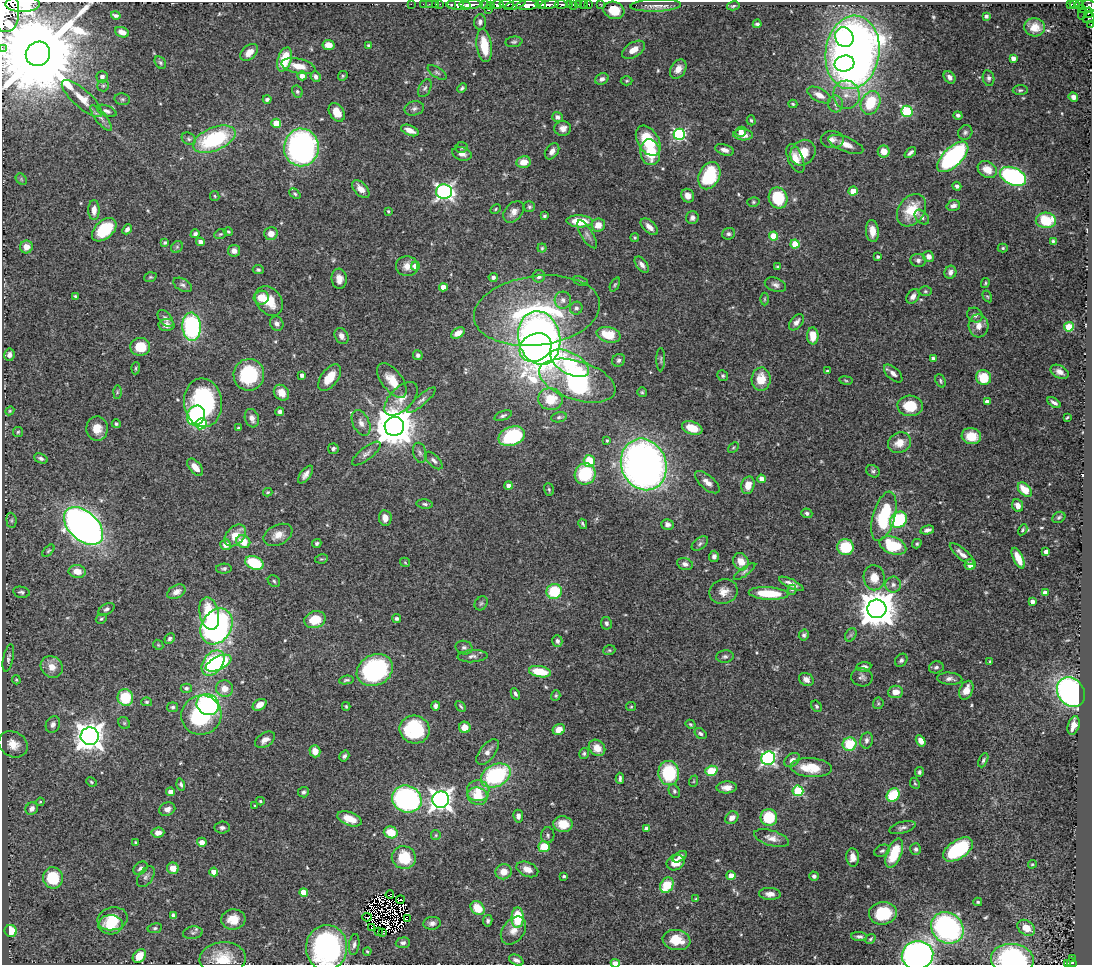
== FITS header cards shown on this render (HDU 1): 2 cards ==
NAXIS1  =                 1090
NAXIS2  =                  963

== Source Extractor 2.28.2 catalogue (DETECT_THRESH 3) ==
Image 1090 x 963 px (HDU 1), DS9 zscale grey, 1 PNG px = 1 image px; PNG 1094 x 967 px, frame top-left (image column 1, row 963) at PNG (2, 2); each listed source drawn as its Kron ellipse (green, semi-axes under 4 px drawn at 4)
Background 0.709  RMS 0.024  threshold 0.071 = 3 sigma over >= 5 px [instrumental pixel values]
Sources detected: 561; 4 with non-positive FLUX_AUTO (blend fragments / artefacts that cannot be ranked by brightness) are neither listed nor drawn; of the other 557, the 500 brightest by FLUX_AUTO listed and drawn (57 fainter detections omitted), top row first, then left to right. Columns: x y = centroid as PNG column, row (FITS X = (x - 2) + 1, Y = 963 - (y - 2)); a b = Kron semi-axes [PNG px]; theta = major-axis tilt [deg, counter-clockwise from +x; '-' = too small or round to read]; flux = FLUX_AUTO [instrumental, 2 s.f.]
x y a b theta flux
22 4 17 8 1 6600
411 4 2 2 - 14
423 4 2 2 - 11
429 4 2 2 - 16
436 4 3 2 - 29
440 4 2 2 - 17
471 4 11 3 2 1000
506 4 7 3 -7 330
540 4 5 3 - 420
561 4 6 3 -2 260
569 4 3 3 - 150
583 4 2 2 - 8.5
589 4 3 3 - 43
600 4 2 2 - 10
1074 4 5 3 - 170
1079 4 3 3 - 150
452 5 3 3 - 110
459 5 12 4 -3 1200
467 5 4 3 - 380
485 5 5 4 - 150
490 5 4 3 - 180
497 5 6 3 -1 650
515 5 11 4 17 700
527 5 11 5 3 2500
549 5 9 4 9 1200
579 5 4 3 - 59
656 5 25 6 2 12
1071 5 4 3 - 78
574 6 3 2 - 19
733 6 6 4 13 2.6
1089 6 7 6 - 480
1081 8 3 3 - 49
5 10 22 14 -86 6300
489 10 2 2 - 17
614 10 10 8 -18 25
1089 13 5 4 - 130
1083 14 6 2 72 44
116 15 5 3 - 3.9
986 16 4 3 - 4.9
1089 18 6 5 - 250
480 22 8 6 86 5
757 24 4 3 - 3.3
1091 25 4 2 - 19
1035 27 10 9 - 18
122 32 7 5 -21 12
844 37 10 9 - 94
514 42 8 5 7 3.3
328 45 6 5 - 16
369 46 3 3 - 2.7
484 46 17 7 -82 41
2 48 2 2 - 12
634 50 12 7 32 17
249 52 10 6 43 15
852 52 37 27 81 1500
38 54 13 11 46 48000
1013 58 4 4 - 11
285 59 12 7 72 54
160 63 7 5 -51 3.2
844 63 10 8 13 130
298 66 17 7 -13 22
678 69 10 7 58 14
437 72 11 5 -34 3.9
302 76 5 4 - 12
343 76 5 4 - 2
102 77 6 5 - 7.7
316 77 5 4 - 6.1
949 77 7 5 -51 6.4
989 78 8 6 -79 5
602 79 7 5 28 6.5
627 81 6 4 2 2.2
103 86 6 5 - 3.3
425 88 9 6 64 4.2
462 88 5 3 - 3.2
1020 90 7 5 1 3.4
297 91 6 5 - 3.3
819 95 13 6 -28 15
846 95 14 13 - 22
1073 97 5 4 - 6.8
82 99 26 9 -42 23
122 99 8 6 -13 3.7
267 99 4 4 - 4
871 103 12 9 65 59
793 104 4 3 - 2.1
836 104 8 7 - 7
414 108 10 7 14 5.6
107 111 10 5 -21 5.6
907 111 5 5 - 140
337 112 10 7 -57 20
958 115 4 4 - 3.6
557 117 5 5 - 5.3
101 118 16 5 -52 8.3
751 120 5 4 - 2.4
276 123 5 4 - 34
563 128 8 7 - 9.4
410 130 9 5 -22 13
741 132 5 5 - 11
965 132 7 6 - 4.3
679 134 6 6 - 210
743 135 10 5 -2 13
189 139 7 6 - 3.3
214 139 22 11 22 150
832 139 11 8 0 8.7
648 141 16 10 -59 71
846 144 18 7 -21 15
301 147 19 17 89 430
461 147 6 5 - 3
725 150 10 5 -16 8.6
552 151 9 6 55 8.8
884 151 6 6 - 21
650 152 13 10 -82 51
803 153 14 11 50 32
910 153 7 3 41 4.7
462 154 10 6 -16 8.9
953 157 19 9 44 290
795 158 15 7 -66 18
524 162 7 6 - 22
987 169 10 7 -32 19
709 176 14 10 64 97
1013 176 14 8 -25 280
21 179 6 5 - 2.9
957 186 4 4 - 3.9
361 189 11 6 -46 14
853 191 4 4 - 30
444 192 8 7 - 510
295 194 6 4 -41 2.6
215 196 5 4 - 2
688 196 7 6 - 12
778 198 11 9 -70 69
753 202 6 5 - 2.6
953 206 7 5 17 6.6
529 207 5 5 - 3
496 209 5 4 - 2.1
94 210 10 5 89 12
911 210 17 13 54 49
388 211 4 3 - 2.2
514 212 12 8 48 10
544 216 4 3 - 2.6
922 217 9 6 -47 4.2
692 218 6 6 - 5.5
1046 220 10 8 -2 68
580 221 13 6 -3 49
598 225 7 6 - 17
649 227 10 5 -44 10
127 229 5 4 - 5.4
104 230 14 9 42 72
872 231 11 6 -85 15
228 232 5 3 - 2.2
195 234 4 4 - 4.4
220 234 6 4 20 2.5
271 234 7 6 - 11
587 234 16 6 -59 7.2
728 234 6 5 - 4
773 236 4 4 - 49
635 237 4 4 - 2.2
1053 241 4 3 - 2.7
165 242 4 4 - 2.3
200 242 4 4 - 11
795 244 4 4 - 44
26 247 6 6 - 14
177 247 6 5 - 2.8
542 248 4 4 - 2.1
1003 248 5 4 - 2.2
234 251 6 5 - 10
928 256 5 5 - 11
878 257 3 3 - 3.2
918 260 8 6 -9 5.6
642 265 9 5 -54 7.7
407 266 11 10 - 13
415 266 4 4 - 15
778 267 4 3 - 2.2
258 270 5 4 - 3
950 272 7 6 - 6.3
539 276 6 6 - 5.6
150 277 6 4 19 2.2
493 277 4 4 - 4.9
339 279 10 7 -84 11
580 281 8 3 -23 2.8
985 283 5 3 - 1.8
615 284 7 4 63 2.6
182 285 10 6 -28 4.5
775 285 11 6 -20 6.6
443 287 4 4 - 14
925 291 6 4 1 2.5
75 296 3 3 - 2.1
913 296 8 5 56 9
987 296 6 4 -57 1.9
261 298 7 7 - 26
764 299 6 4 90 2.3
563 300 8 8 - 8
269 301 16 12 -52 36
576 308 6 6 - 4.8
537 311 63 35 7 300
975 315 8 7 - 5.2
165 318 10 6 -50 5.8
796 322 9 5 51 7.8
277 324 7 6 - 5.9
166 325 8 6 -2 8.3
979 326 11 10 - 14
192 327 14 9 -86 210
1069 327 5 4 - 70
458 333 7 4 30 14
609 335 12 7 -14 39
341 336 8 6 -58 8.1
813 336 8 5 -88 24
539 338 27 21 -77 980
140 347 10 9 - 40
535 348 16 13 28 340
9 355 6 5 - 6.5
418 355 5 4 - 3.8
933 358 3 3 - 4.3
619 360 7 6 - 3.9
661 360 12 3 89 2.8
570 363 21 10 -29 140
136 368 6 4 86 2.3
827 371 3 3 - 2.2
1060 372 10 6 -27 10
893 373 11 6 -43 8
249 375 16 15 - 96
302 375 4 3 - 5.3
723 376 6 5 - 2.8
330 377 15 8 53 27
984 377 7 7 - 47
761 379 12 9 87 29
392 380 20 10 -53 27
846 380 6 3 -9 1.9
577 381 39 19 -18 470
941 381 7 5 -67 2.8
117 392 6 4 89 2.5
642 392 5 5 - 2.3
281 393 8 7 - 17
401 399 21 11 46 20
550 399 12 11 - 43
421 400 18 5 41 6.4
987 402 4 4 - 8.1
203 403 24 19 -82 210
1054 403 7 3 -32 5.2
910 406 12 10 -4 41
10 411 4 4 - 1.8
280 412 4 4 - 6
196 415 10 9 - 160
503 415 9 4 21 3.9
559 417 8 5 11 3.4
1067 417 4 2 - 1.9
252 418 9 7 -71 9.3
361 423 14 8 -65 11
116 424 4 4 - 2.8
201 424 6 5 - 92
394 426 9 9 - 5800
238 428 4 3 - 2.2
692 428 10 6 -20 32
97 429 12 11 - 20
18 432 5 5 - 2.3
512 436 14 9 20 120
971 436 10 8 -14 28
607 440 4 3 - 1.9
900 443 12 10 29 21
733 447 6 4 44 2.1
333 449 5 5 - 3.8
420 453 10 6 -77 5.4
366 454 17 6 38 8.2
41 458 7 4 -22 4.3
434 461 11 5 -44 5.8
589 461 6 5 - 45
644 464 26 22 -69 1100
195 467 10 5 -48 15
873 471 7 6 - 3.4
306 474 10 5 54 7.9
585 474 11 10 - 92
762 479 4 4 - 14
707 482 15 7 -40 12
748 485 9 6 75 17
508 486 4 4 - 8.3
549 489 6 5 - 2.5
1025 490 8 5 -46 27
268 492 4 3 - 1.8
425 504 8 4 -6 3.4
1018 506 6 5 - 9.4
807 513 5 4 - 4.1
884 516 25 11 74 120
1059 517 7 5 27 2.8
385 518 8 6 -82 13
11 520 8 5 -84 2.8
899 520 9 7 38 110
583 524 5 3 - 2.4
667 524 6 5 - 5.6
83 526 23 14 -42 1500
927 530 7 4 13 5.8
1023 530 6 4 60 2.1
235 535 12 8 46 30
278 535 15 10 26 17
243 542 7 6 - 30
317 543 4 4 - 3.4
700 544 9 5 38 4.3
917 544 5 3 - 2.2
226 545 5 5 - 11
893 546 14 8 -20 81
845 547 8 8 - 68
48 551 7 4 44 2.4
1046 552 4 4 - 7.8
962 554 15 5 -42 9.6
714 556 5 5 - 6.2
1018 558 11 4 -64 24
321 559 6 4 10 2.5
405 562 5 4 - 1.8
741 562 9 7 -62 22
254 563 9 6 -22 78
685 564 8 6 -20 6.4
970 565 6 5 - 12
224 569 8 5 3 3.3
77 571 8 6 -9 19
745 572 13 4 36 4.3
874 578 12 10 -82 23
274 581 6 5 - 3.2
791 584 13 4 -25 9.5
893 585 8 8 - 6.8
792 590 5 4 - 1.9
554 591 7 7 - 70
21 592 8 5 -10 4
176 592 10 6 27 10
723 592 14 12 19 16
768 593 20 6 -3 55
1045 593 4 4 - 15
1032 602 4 4 - 8.7
481 603 7 6 - 3
106 609 9 5 29 4.5
877 609 9 9 - 4200
209 614 16 9 -77 57
396 618 4 4 - 3.5
101 619 6 4 27 2.5
315 620 11 8 15 39
606 623 6 5 - 4.1
217 626 19 14 58 500
804 635 6 5 - 3.4
851 635 7 5 60 3.4
170 639 5 5 - 4.1
557 641 6 5 - 4.5
158 645 5 4 - 1.9
464 648 8 6 -14 4.6
609 650 6 4 19 2.4
472 656 15 6 3 7
725 657 9 6 5 4.2
8 658 14 5 78 4.9
901 660 7 5 50 4
990 662 4 3 - 2.1
213 663 14 9 53 190
219 663 14 6 26 100
52 667 11 10 - 18
864 667 7 4 7 6
936 667 7 6 - 4.6
375 670 19 15 28 250
540 672 11 5 -10 46
862 677 11 9 -9 6.2
806 679 8 6 -29 8.7
950 679 12 6 -3 6.8
16 680 5 3 - 1.9
346 680 7 4 10 2.8
186 688 5 4 - 3.7
225 689 8 8 - 17
966 690 10 6 66 19
895 692 7 6 - 13
1071 692 16 13 -53 440
515 694 6 4 -63 3.5
556 696 5 4 - 2.3
125 697 8 7 - 63
147 702 5 4 - 2.5
878 703 6 5 - 2.9
208 705 11 10 - 250
260 705 7 5 33 16
346 706 4 3 - 2.1
435 706 5 4 - 5.7
461 706 6 3 -46 2.3
817 706 6 4 -57 3.1
173 707 5 5 - 3.5
631 707 5 4 - 1.8
201 715 20 19 - 160
124 723 6 5 - 2.5
53 724 9 7 65 6.3
690 724 5 4 - 2.1
1074 725 9 5 72 13
465 727 6 5 - 16
415 730 15 14 - 100
559 730 6 5 - 15
700 734 6 5 - 3.6
90 736 9 8 - 2100
265 740 11 6 32 11
866 740 8 6 79 5.8
921 741 6 4 -56 11
13 744 15 12 -31 21
849 744 7 7 - 55
597 748 9 7 -43 17
315 751 6 5 - 16
488 752 15 7 52 9.4
584 754 5 5 - 2.8
344 756 6 4 57 4.1
768 758 7 6 - 350
792 760 8 6 37 7.2
983 760 7 4 65 3.3
811 768 21 9 -4 42
711 771 6 5 - 40
919 772 5 4 - 3.7
669 773 12 10 -84 98
496 776 16 11 27 170
620 778 6 3 -90 3.4
694 781 6 3 71 1.8
91 782 5 4 - 2
915 783 6 4 -66 2.3
181 784 6 4 -72 3.4
727 787 10 6 2 12
478 791 11 10 - 20
674 791 7 5 -64 3.2
798 791 5 5 - 120
171 792 4 4 - 14
303 792 5 5 - 3.9
893 795 7 6 - 73
477 796 10 8 -20 38
407 799 15 13 -24 310
441 800 8 8 - 990
260 801 4 3 - 2.2
40 802 4 4 - 1.8
255 806 3 3 - 1.9
32 809 6 6 - 7.9
167 809 8 6 23 8.4
518 816 6 5 - 5.7
769 817 8 8 - 55
732 818 7 5 40 11
349 819 13 6 -21 22
563 824 9 8 - 26
222 828 7 6 - 4.9
646 828 4 4 - 5.3
902 828 14 5 15 6.2
391 832 7 6 - 36
158 833 6 5 - 11
436 835 5 4 - 2
548 835 8 6 87 4.3
772 838 18 7 -16 12
136 842 4 3 - 2.1
202 842 5 4 - 8.6
544 847 5 5 - 47
916 849 6 5 - 3.6
958 849 17 9 34 130
882 851 8 5 25 3.6
894 853 15 7 69 59
404 857 12 11 - 61
680 857 8 4 32 5.3
853 857 9 6 -86 12
675 863 9 7 23 20
1032 864 4 4 - 1.9
140 868 8 5 40 5.1
173 868 6 5 - 18
527 869 11 7 -24 13
214 872 4 4 - 20
504 872 8 7 - 18
564 876 3 3 - 2.3
731 876 4 4 - 22
814 876 4 4 - 4.7
146 877 12 7 55 6.3
53 878 10 10 - 72
667 885 8 6 60 50
304 892 4 4 - 23
770 894 11 6 -2 9.8
390 895 4 2 - 2.6
696 899 4 3 - 1.8
400 900 4 2 - 2.4
978 902 4 4 - 2.2
477 908 8 6 -40 36
883 913 14 11 8 58
173 915 4 3 - 3.9
367 917 5 2 - 2.7
517 918 10 6 89 71
113 919 15 11 11 40
233 919 12 10 6 22
407 919 3 2 - 2.3
488 921 6 4 78 3.5
432 923 9 6 6 6.3
110 925 12 9 -3 31
371 927 3 2 - 11
155 928 7 5 9 3.1
947 928 17 15 -40 300
1026 928 10 7 -36 20
513 930 15 10 53 15
11 931 6 6 - 35
378 932 4 2 - 4.2
193 933 10 6 10 4.1
383 933 4 3 - 8.9
859 936 8 4 -6 4.8
870 939 5 3 - 2.1
677 940 14 10 -9 41
403 943 7 5 6 4.6
354 945 10 5 82 4.9
327 948 23 20 85 310
367 951 4 2 - 1.8
917 955 16 14 13 690
139 956 8 5 49 25
1073 958 4 3 - 21
223 959 23 16 3 44
1012 959 21 15 -5 200
516 960 8 5 -27 6.2
615 963 4 3 - 29
1068 963 3 3 - 52
1072 963 5 4 - 130
At the frame edge (FLAGS 8, measured only in part): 13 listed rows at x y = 22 4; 1089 6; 5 10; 1089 18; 1091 25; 2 48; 327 948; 917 955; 223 959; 1012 959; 615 963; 1068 963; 1072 963
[57 fainter detections neither listed nor drawn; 4 non-positive-flux detections neither listed nor drawn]